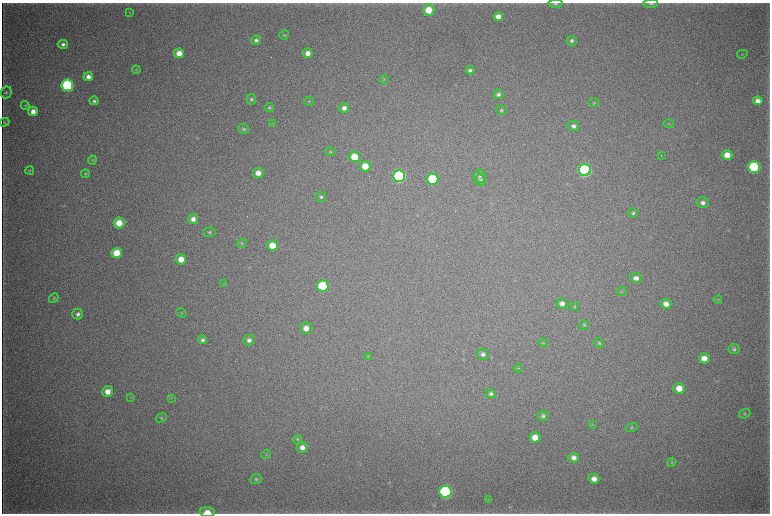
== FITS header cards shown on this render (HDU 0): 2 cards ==
NAXIS1  =                 1536 / length of data axis 1
NAXIS2  =                 1023 / length of data axis 2

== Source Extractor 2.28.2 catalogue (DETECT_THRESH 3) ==
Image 1536 x 1023 px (HDU 0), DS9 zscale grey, zoomed out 1/2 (1 PNG px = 2 x 2 image px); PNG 772 x 516 px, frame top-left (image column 1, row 1022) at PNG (2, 3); each listed source drawn as its Kron ellipse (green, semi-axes under 4 px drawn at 4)
Background 4070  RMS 36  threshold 108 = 3 sigma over >= 5 px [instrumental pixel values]
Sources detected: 105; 3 cannot appear on this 1/2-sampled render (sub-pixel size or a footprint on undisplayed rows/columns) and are neither listed nor drawn; the other 102 listed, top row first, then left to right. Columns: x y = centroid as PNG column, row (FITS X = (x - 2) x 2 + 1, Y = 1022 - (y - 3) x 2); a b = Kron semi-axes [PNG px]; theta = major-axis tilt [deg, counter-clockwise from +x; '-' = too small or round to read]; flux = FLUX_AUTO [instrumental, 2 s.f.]
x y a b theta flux
651 3 7 4 2 1.3e+04
555 4 7 4 3 1.4e+04
429 10 5 5 - 1.7e+05
130 13 3 2 - 4.1e+03
498 16 5 4 - 6.3e+04
284 35 5 4 - 9.7e+03
256 40 5 4 - 2.1e+04
572 41 5 4 - 1.7e+04
63 44 5 4 - 2.3e+04
179 53 5 5 - 7.9e+04
308 53 5 4 - 5.7e+04
742 54 5 3 - 5.3e+03
136 70 4 4 - 6.7e+03
470 70 4 4 - 2.3e+04
88 77 5 4 - 4.3e+04
384 79 4 3 - 6.5e+03
67 85 5 5 - 1.2e+06
6 92 6 5 - 1.3e+04
498 94 5 4 - 2.0e+04
251 99 5 5 - 1.4e+04
94 101 4 4 - 1.6e+04
309 101 5 3 - 7.4e+03
758 101 5 4 - 4.7e+04
594 103 5 4 - 8.7e+03
25 105 4 4 - 8.2e+03
269 107 4 4 - 1.2e+04
344 108 5 5 - 3.7e+04
501 110 5 4 - 1.3e+04
33 111 5 4 - 5.5e+04
4 122 5 4 - 7.9e+03
272 123 3 2 - 3.8e+03
669 124 5 3 - 8.1e+03
573 126 6 5 - 2.7e+04
244 129 5 5 - 1.4e+04
330 152 5 4 - 1.0e+04
661 155 2 1 - 4.0e+03
727 155 5 5 - 1.0e+05
355 157 5 5 - 1.7e+05
92 160 4 3 - 6.3e+03
365 166 5 5 - 1.1e+05
754 167 6 5 - 1.0e+06
30 170 4 4 - 7.1e+03
585 170 6 6 - 1.9e+06
258 173 5 5 - 6.1e+04
85 174 4 4 - 8.5e+03
399 176 6 6 - 1.6e+06
479 176 6 6 - 2.1e+04
433 179 6 5 - 6.9e+05
481 180 6 5 - 1.6e+04
321 197 5 5 - 1.5e+04
703 203 6 5 - 3.1e+04
633 213 4 4 - 1.2e+04
193 219 5 5 - 3.5e+04
119 223 5 5 - 1.3e+05
209 232 6 5 - 1.3e+04
242 243 5 4 - 9.7e+03
272 246 5 5 - 1.3e+05
117 253 5 5 - 1.7e+05
181 259 5 5 - 8.4e+04
636 278 5 5 - 3.7e+04
224 283 3 2 - 4.1e+03
323 286 6 5 - 4.9e+05
622 291 5 3 - 6.8e+03
54 298 5 4 - 8.8e+03
718 300 4 2 - 4.9e+03
562 304 5 5 - 3.8e+04
666 304 5 5 - 5.0e+04
574 307 4 4 - 7.5e+03
182 313 5 2 - 6.0e+03
78 314 5 5 - 2.3e+04
584 325 5 4 - 8.9e+03
306 328 5 5 - 5.7e+04
202 340 4 4 - 1.9e+04
249 340 5 5 - 2.8e+04
543 343 5 3 - 6.3e+03
599 343 5 4 - 1.1e+04
734 349 5 5 - 1.7e+04
483 354 6 5 - 2.3e+04
368 356 3 2 - 4.2e+03
704 358 5 5 - 7.6e+04
518 368 4 3 - 6.0e+03
679 388 6 5 - 9.6e+04
107 392 5 5 - 6.9e+04
491 394 5 4 - 2.0e+04
131 397 3 2 - 4.5e+03
171 398 3 2 - 3.9e+03
745 414 6 4 19 1.0e+04
543 416 5 5 - 1.8e+04
161 418 6 4 22 1.1e+04
592 425 3 3 - 5.7e+03
632 428 6 3 18 9.7e+03
535 437 5 5 - 9.6e+04
297 439 5 4 - 1.0e+04
302 447 5 5 - 4.3e+04
266 455 5 3 - 7.7e+03
574 458 5 4 - 3.9e+04
672 462 5 3 - 7.9e+03
256 479 5 5 - 1.3e+04
594 479 5 5 - 5.1e+04
446 492 6 6 - 1.5e+06
488 500 3 2 - 4.3e+03
207 512 7 5 -2 9.5e+04
At the frame edge (FLAGS 8, measured only in part): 3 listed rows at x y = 651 3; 555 4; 207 512
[3 sub-pixel or undisplayed-footprint detections neither listed nor drawn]